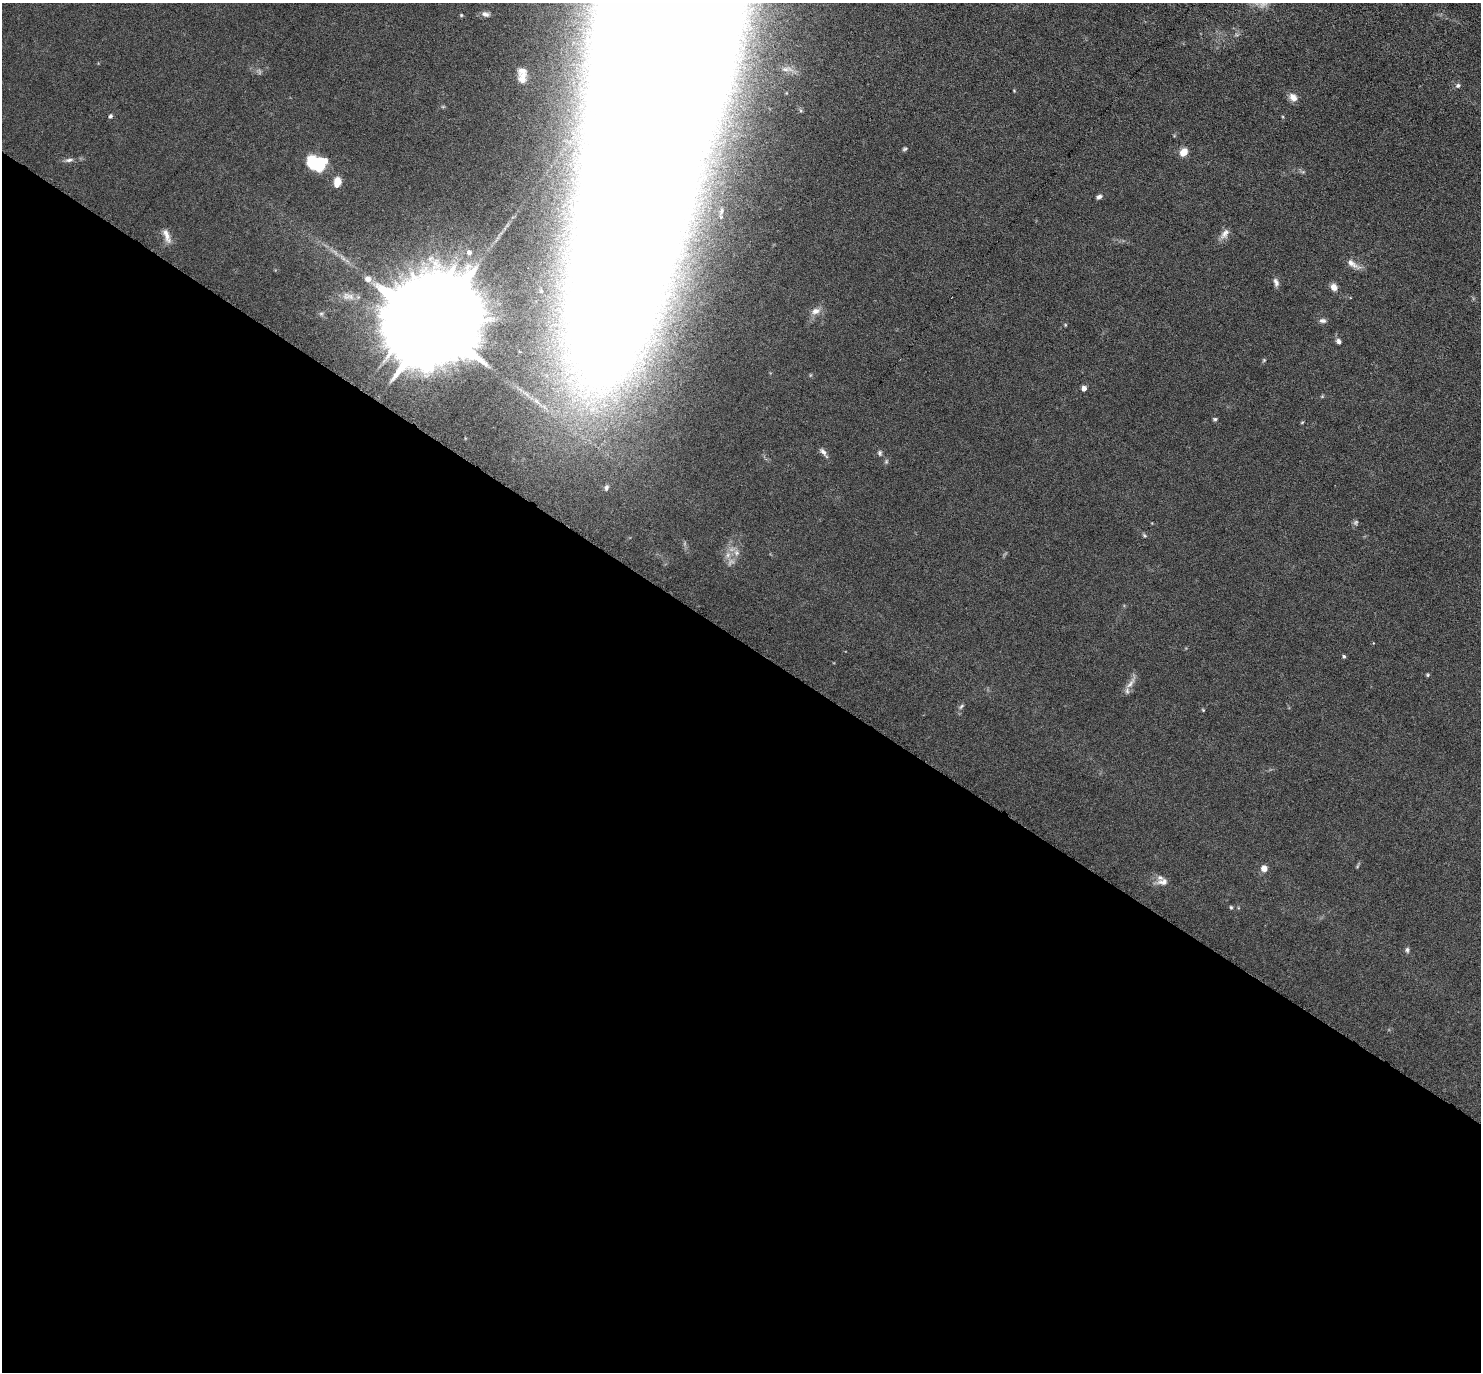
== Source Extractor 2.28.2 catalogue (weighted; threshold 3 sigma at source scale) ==
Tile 14 of 4 x 4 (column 2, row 4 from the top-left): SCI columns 1523-3001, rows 447-1816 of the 6087 x 6078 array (HDU 1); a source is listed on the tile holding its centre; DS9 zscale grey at full resolution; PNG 1483 x 1374 px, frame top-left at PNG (2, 3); no overlay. Shown black and unused: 53% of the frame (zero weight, under 3 of 6 exposures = <1% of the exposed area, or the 3 px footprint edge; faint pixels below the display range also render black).
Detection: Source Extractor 2.28.2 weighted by HDU 2 'WHT'; one run over the whole footprint, this tile lists its part. Background 0.0333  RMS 0.0038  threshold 0.0155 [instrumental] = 3 sigma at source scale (4.09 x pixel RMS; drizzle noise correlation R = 1.36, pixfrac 0.8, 0.05/0.05 arcsec/px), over >= 5 px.
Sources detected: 52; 4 too faint to see at this stretch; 1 inside a brighter object's white glare — not listed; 1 inside a brighter listed object's ellipse — not listed separately; the other 46 listed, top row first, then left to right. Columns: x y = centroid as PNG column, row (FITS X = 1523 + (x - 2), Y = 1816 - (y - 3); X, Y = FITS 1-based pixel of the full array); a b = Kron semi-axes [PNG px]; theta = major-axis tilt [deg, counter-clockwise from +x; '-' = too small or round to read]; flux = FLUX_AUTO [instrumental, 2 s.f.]
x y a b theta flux
486 14 12 7 -10 1.6
461 15 5 4 - 0.4
669 19 444 67 80 11000
522 75 26 14 -87 7.1
1458 85 6 6 - 0.79
1293 97 11 9 -51 2.4
110 116 6 5 - 0.7
904 149 6 5 - 0.57
1183 152 9 7 49 3.8
69 160 12 5 7 1.2
316 163 19 13 -18 18
337 182 10 7 82 3.9
1099 197 7 5 30 0.94
1225 234 16 9 59 2.3
167 236 21 7 -69 2.7
469 252 5 5 - 1.2
1353 264 20 7 -33 2.5
368 279 7 7 - 2.5
1276 282 11 6 -73 1.4
1334 287 8 7 - 2.3
348 296 20 10 -8 3.5
816 311 12 9 19 2.3
321 313 6 4 0 0.58
1322 321 9 6 -1 1.1
433 325 32 16 51 12000
1065 325 5 3 - 0.31
1338 341 7 6 - 1.1
1084 388 5 4 - 2.3
1215 419 6 4 0 0.54
823 452 14 5 -52 1.4
880 453 7 6 - 0.72
886 461 7 5 70 0.61
606 488 7 5 70 0.79
1356 522 8 6 53 0.76
1144 535 7 4 -52 0.51
736 552 9 8 - 1.9
728 555 9 6 69 1.8
1344 657 5 4 - 0.54
1428 675 5 4 - 0.43
1131 683 24 6 56 2.5
961 706 9 5 46 0.78
1203 710 5 3 - 0.33
1264 868 6 6 - 2.9
1163 882 16 9 4 2.4
1231 907 5 4 - 0.47
1407 950 8 5 -83 0.8
Overlapping masked pixels (flux is a lower limit): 1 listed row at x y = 669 19
Isophote crosses this tile's border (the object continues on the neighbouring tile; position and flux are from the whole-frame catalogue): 1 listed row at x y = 669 19